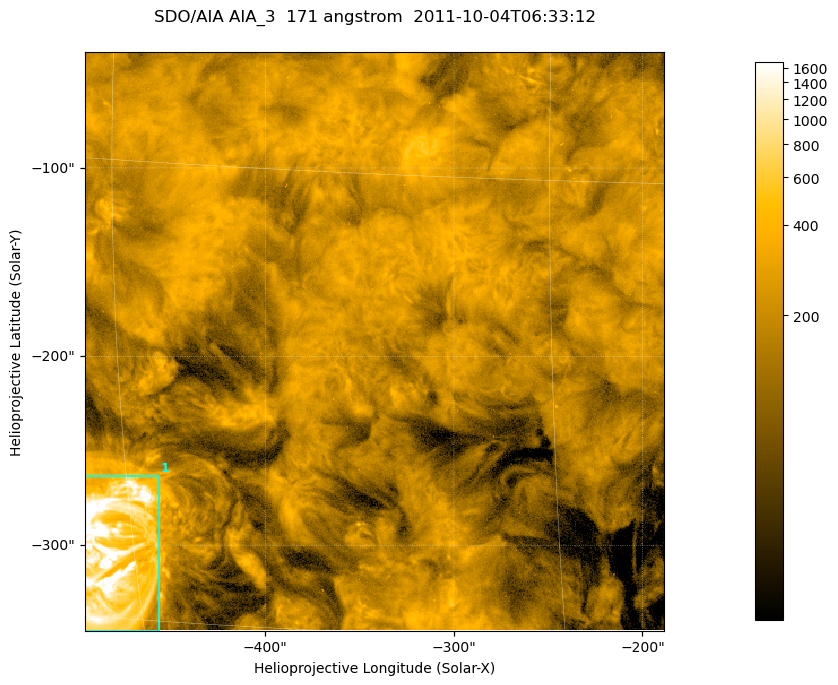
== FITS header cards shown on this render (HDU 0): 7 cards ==
TELESCOP= 'SDO/AIA '
INSTRUME= 'AIA_3   '
WAVELNTH=                  171
WAVEUNIT= 'angstrom'
DATE-OBS= '2011-10-04T06:33:12.34'
CTYPE1  = 'HPLN-TAN'
CTYPE2  = 'HPLT-TAN'

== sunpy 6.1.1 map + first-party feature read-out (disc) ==
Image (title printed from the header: SDO/AIA AIA_3  171 angstrom  2011-10-04T06:33:12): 512 x 512 px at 0.599 arcsec/px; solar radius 959 arcsec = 1600 px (partial field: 3.3% of the solar disc is inside the frame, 100% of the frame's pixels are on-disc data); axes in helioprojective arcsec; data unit not stated in the header (colour bar unlabelled)
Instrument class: DISC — disc imager (sunpy class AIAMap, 171 A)
Bright regions (active regions / flare kernels): reference = the on-disc median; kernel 5 px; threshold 5 sigma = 423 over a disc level ~185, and >= 1.15x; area >= 262 px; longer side >= 6 px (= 3.6 arcsec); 1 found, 1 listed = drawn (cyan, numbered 1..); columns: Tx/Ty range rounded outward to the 2 arcsec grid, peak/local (2 s.f.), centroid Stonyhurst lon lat
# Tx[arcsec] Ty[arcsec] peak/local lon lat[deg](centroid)
1 -496..-456 -346..-262 27 -31 -13